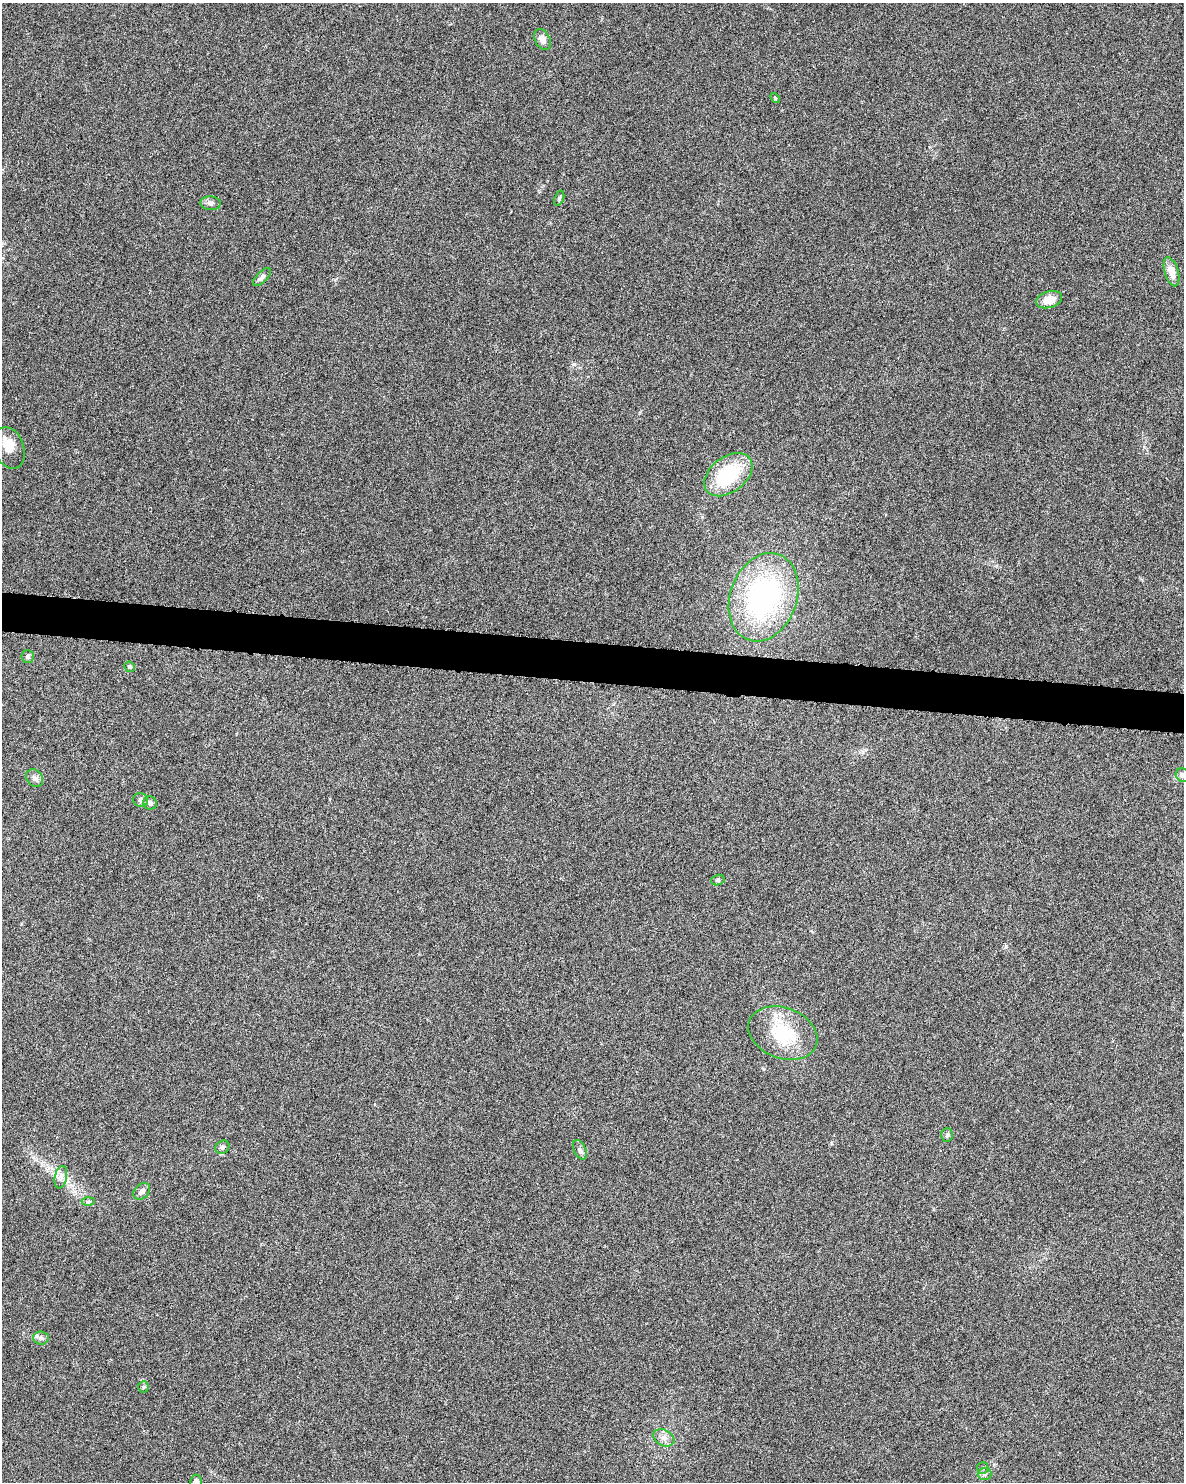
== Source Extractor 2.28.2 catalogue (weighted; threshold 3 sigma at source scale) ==
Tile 6 of 4 x 3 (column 2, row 2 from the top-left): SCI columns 1184-2365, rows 1712-3191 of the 4740 x 4960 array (HDU 1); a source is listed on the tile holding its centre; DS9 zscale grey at full resolution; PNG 1186 x 1484 px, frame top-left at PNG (2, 3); each listed source drawn as its Kron ellipse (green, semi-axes under 4 px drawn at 4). Shown black and unused: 3% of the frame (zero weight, under 3 of 6 exposures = <1% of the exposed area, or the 3 px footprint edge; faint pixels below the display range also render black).
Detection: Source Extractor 2.28.2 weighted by HDU 2 'WHT'; one run over the whole footprint, this tile lists its part. Background 0.0175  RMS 0.0035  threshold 0.0143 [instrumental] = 3 sigma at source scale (4.09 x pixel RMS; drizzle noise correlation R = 1.36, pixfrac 0.8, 0.0396/0.0396 arcsec/px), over >= 5 px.
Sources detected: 31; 1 inside a brighter object's white glare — neither listed nor drawn; the other 30 listed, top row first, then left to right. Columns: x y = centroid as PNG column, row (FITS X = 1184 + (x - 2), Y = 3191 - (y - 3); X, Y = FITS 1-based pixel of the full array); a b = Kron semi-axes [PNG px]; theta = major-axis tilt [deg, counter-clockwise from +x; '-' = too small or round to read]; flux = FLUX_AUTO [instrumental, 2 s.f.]
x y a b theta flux
542 39 11 7 -63 2.1
775 98 6 3 -47 0.33
559 198 8 4 70 0.54
211 203 10 7 -3 1.2
1171 272 15 7 -73 3.9
262 277 11 5 45 1.2
1049 300 13 8 16 4.5
9 448 21 15 -69 4.8
728 475 27 17 37 19
763 597 45 33 71 63
28 657 6 6 - 0.72
130 667 5 5 - 0.58
1183 775 7 6 - 1.3
35 778 10 7 -48 1.3
141 800 7 7 - 1.1
150 803 7 6 - 1.1
718 880 7 5 16 0.58
783 1033 36 25 -21 17
947 1135 7 5 87 0.66
222 1147 7 6 - 0.77
580 1150 10 6 -63 0.99
61 1177 11 6 78 1.6
142 1191 9 7 44 1.5
88 1202 6 4 2 0.55
41 1338 8 6 -2 1.1
143 1387 5 5 - 0.5
664 1438 11 8 -28 1.8
983 1468 6 5 - 0.56
985 1474 7 6 - 0.73
196 1482 7 6 - 1.3
Isophote crosses this tile's border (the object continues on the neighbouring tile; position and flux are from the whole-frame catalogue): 2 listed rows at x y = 1183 775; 196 1482
Unlisted compact peaks at least as high as the median listed source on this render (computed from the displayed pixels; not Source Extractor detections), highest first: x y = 574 364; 763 1069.